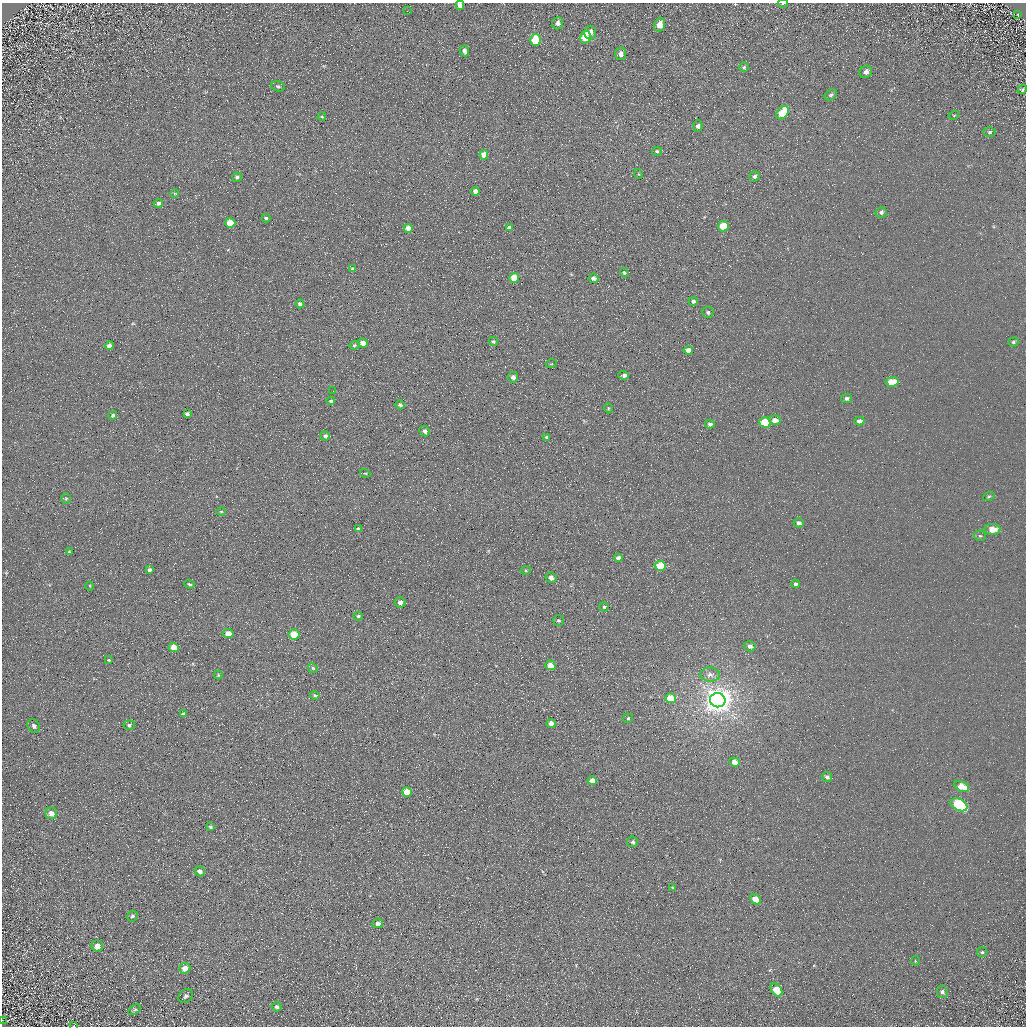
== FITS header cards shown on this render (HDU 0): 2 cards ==
NAXIS1  =                 1024 / Required FITS header
NAXIS2  =                 1024 / Required FITS header

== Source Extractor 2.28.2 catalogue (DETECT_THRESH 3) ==
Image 1024 x 1024 px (HDU 0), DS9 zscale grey, 1 PNG px = 1 image px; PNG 1028 x 1028 px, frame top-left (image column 1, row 1024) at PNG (2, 3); each listed source drawn as its Kron ellipse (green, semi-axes under 4 px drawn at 4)
Background 5.59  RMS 7.8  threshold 23.3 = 3 sigma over >= 5 px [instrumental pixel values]
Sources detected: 129; all 129 listed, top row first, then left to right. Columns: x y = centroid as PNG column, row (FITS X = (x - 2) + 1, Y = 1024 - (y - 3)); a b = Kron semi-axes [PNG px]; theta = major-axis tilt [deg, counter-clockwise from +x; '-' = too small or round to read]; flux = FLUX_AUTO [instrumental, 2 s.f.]
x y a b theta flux
783 3 5 2 - 470
460 5 4 4 - 2700
407 11 2 2 - 740
1018 15 3 2 - 330
558 23 6 5 - 2200
660 25 7 5 72 4900
590 33 7 5 89 3400
585 37 6 5 - 15000
535 40 6 5 - 20000
464 51 5 4 - 2000
621 54 6 5 - 2500
744 67 5 4 - 670
866 72 7 6 - 2300
278 86 7 5 -15 860
1022 89 5 4 - 940
831 95 7 5 34 1000
783 113 7 5 51 17000
954 115 5 3 - 460
322 117 4 3 - 530
698 126 6 5 - 1500
990 132 6 4 1 900
657 151 5 4 - 830
484 155 5 4 - 4700
639 174 5 3 - 400
754 176 5 5 - 1300
237 177 4 4 - 1400
475 191 4 4 - 2800
175 194 4 3 - 420
158 203 5 4 - 1200
881 212 6 5 - 1400
266 218 4 3 - 900
230 223 5 5 - 11000
723 226 5 5 - 17000
408 228 4 4 - 4200
509 228 4 4 - 2500
353 269 4 3 - 900
624 273 5 4 - 870
514 278 5 4 - 11000
594 278 5 4 - 2100
693 301 5 4 - 1200
300 304 4 4 - 1500
708 312 6 5 - 1100
493 341 5 4 - 840
1013 342 5 4 - 930
363 343 5 4 - 7300
354 345 5 4 - 770
109 346 4 4 - 2100
688 350 4 4 - 3500
551 364 5 3 - 470
624 375 5 3 - 1500
513 377 5 5 - 1800
892 382 6 4 9 11000
333 391 2 2 - 620
847 398 5 4 - 1400
331 401 4 3 - 900
400 405 5 4 - 1300
608 408 5 3 - 450
187 414 4 3 - 1200
113 415 5 4 - 900
775 420 6 4 -8 3100
859 421 5 4 - 1900
765 422 5 5 - 22000
710 424 5 4 - 1400
425 431 5 4 - 1800
325 436 5 4 - 1400
547 437 4 3 - 990
365 473 5 3 - 460
989 496 6 4 17 700
66 498 5 4 - 750
221 511 5 3 - 490
799 523 5 4 - 1600
358 529 4 4 - 1100
992 529 8 5 0 7100
980 536 6 5 - 1000
69 552 3 3 - 640
618 558 4 4 - 2200
660 566 5 5 - 18000
150 570 4 4 - 1400
526 570 5 3 - 550
551 578 5 5 - 2800
189 584 5 4 - 870
795 584 4 4 - 1300
90 586 5 3 - 460
400 602 5 5 - 2700
604 607 4 4 - 720
358 616 4 4 - 840
558 621 5 5 - 760
228 634 5 4 - 5400
294 634 5 5 - 15000
750 646 6 5 - 1800
174 647 5 4 - 7700
109 660 4 3 - 460
550 665 5 4 - 5900
313 668 5 4 - 780
218 675 4 4 - 430
710 675 9 7 -3 2700
315 695 5 4 - 700
670 698 5 5 - 12000
718 700 8 7 - 790000
183 714 4 3 - 1300
628 718 5 4 - 740
551 724 4 4 - 3800
129 725 6 4 8 1200
34 726 7 6 - 1500
734 762 5 4 - 4000
827 777 5 5 - 1500
592 780 5 4 - 4800
962 786 8 5 -27 7100
407 792 5 4 - 13000
959 805 9 5 -26 59000
51 813 6 5 - 3600
210 827 4 4 - 1000
633 842 5 5 - 1300
200 871 5 4 - 2500
672 887 4 3 - 630
755 899 6 4 -46 7100
132 916 5 5 - 1100
378 923 5 5 - 2500
97 946 6 5 - 3400
982 952 5 5 - 730
915 961 5 3 - 510
185 968 6 5 - 3500
777 990 7 5 -54 13000
942 992 6 5 - 1400
186 996 8 6 40 1300
277 1007 5 4 - 1100
135 1010 7 4 34 920
2 1020 2 2 - 420
73 1026 4 3 - 460
At the frame edge (FLAGS 8, measured only in part): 4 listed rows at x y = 783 3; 460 5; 2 1020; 73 1026